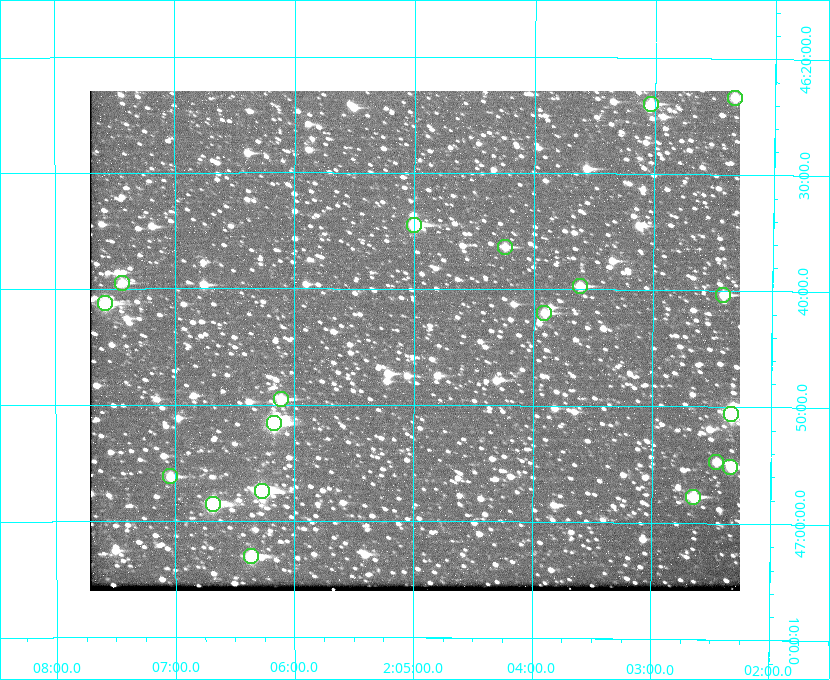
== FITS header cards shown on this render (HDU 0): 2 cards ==
NAXIS1  =                  650 / Width of table row in bytes
NAXIS2  =                  500 / Number of rows in table

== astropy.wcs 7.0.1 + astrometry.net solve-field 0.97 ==
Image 650 x 500 px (HDU 0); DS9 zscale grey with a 90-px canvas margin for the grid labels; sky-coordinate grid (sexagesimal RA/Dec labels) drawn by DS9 from the SOLVED WCS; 19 Tycho-2 reference stars matched to detected sources circled (green)
Header WCS: none
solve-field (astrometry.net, Tycho-2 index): SOLVED blind (the file carries no WCS)
Solved WCS: RA---TAN-SIP/DEC--TAN-SIP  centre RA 02:05:00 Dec +46:44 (31.25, +46.74 deg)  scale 5.16 arcsec/px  FOV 55.9' x 43.1'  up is +180 deg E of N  parity flipped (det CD > 0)
(file carries no celestial WCS; the grid is the blind solution)
Tycho-2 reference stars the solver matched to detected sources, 19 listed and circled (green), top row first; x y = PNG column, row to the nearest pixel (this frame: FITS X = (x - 90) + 1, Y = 500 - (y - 91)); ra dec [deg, ICRS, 3 dp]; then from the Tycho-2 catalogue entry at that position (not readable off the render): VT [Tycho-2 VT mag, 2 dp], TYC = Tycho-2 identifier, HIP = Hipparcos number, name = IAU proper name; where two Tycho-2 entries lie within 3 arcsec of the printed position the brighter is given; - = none
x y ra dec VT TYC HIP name
735 98 30.584 +46.389 9.10 3280-1670-1 - -
651 104 30.759 +46.399 9.94 3280-846-1 - -
414 225 31.250 +46.575 8.43 3281-919-1 - -
505 247 31.061 +46.606 9.99 3281-582-1 - -
122 283 31.860 +46.658 10.03 3281-318-1 - -
580 286 30.904 +46.661 9.60 3280-781-1 - -
723 295 30.604 +46.672 9.47 3280-908-1 - -
105 303 31.896 +46.687 8.88 3281-547-1 - -
544 313 30.978 +46.700 9.85 3281-909-1 - -
281 399 31.529 +46.825 9.32 3281-34-1 - -
731 414 30.583 +46.843 7.07 3280-746-1 9508 -
274 423 31.543 +46.860 7.50 3281-160-1 9805 -
716 462 30.615 +46.912 10.08 3284-203-1 - -
730 467 30.584 +46.919 9.47 3284-629-1 - -
170 476 31.760 +46.936 9.76 3285-99-1 - -
262 491 31.569 +46.957 8.53 3285-177-1 9816 -
693 497 30.663 +46.962 9.31 3284-347-1 - -
213 504 31.671 +46.975 8.89 3285-43-1 - -
251 556 31.591 +47.051 8.70 3285-1195-1 - -